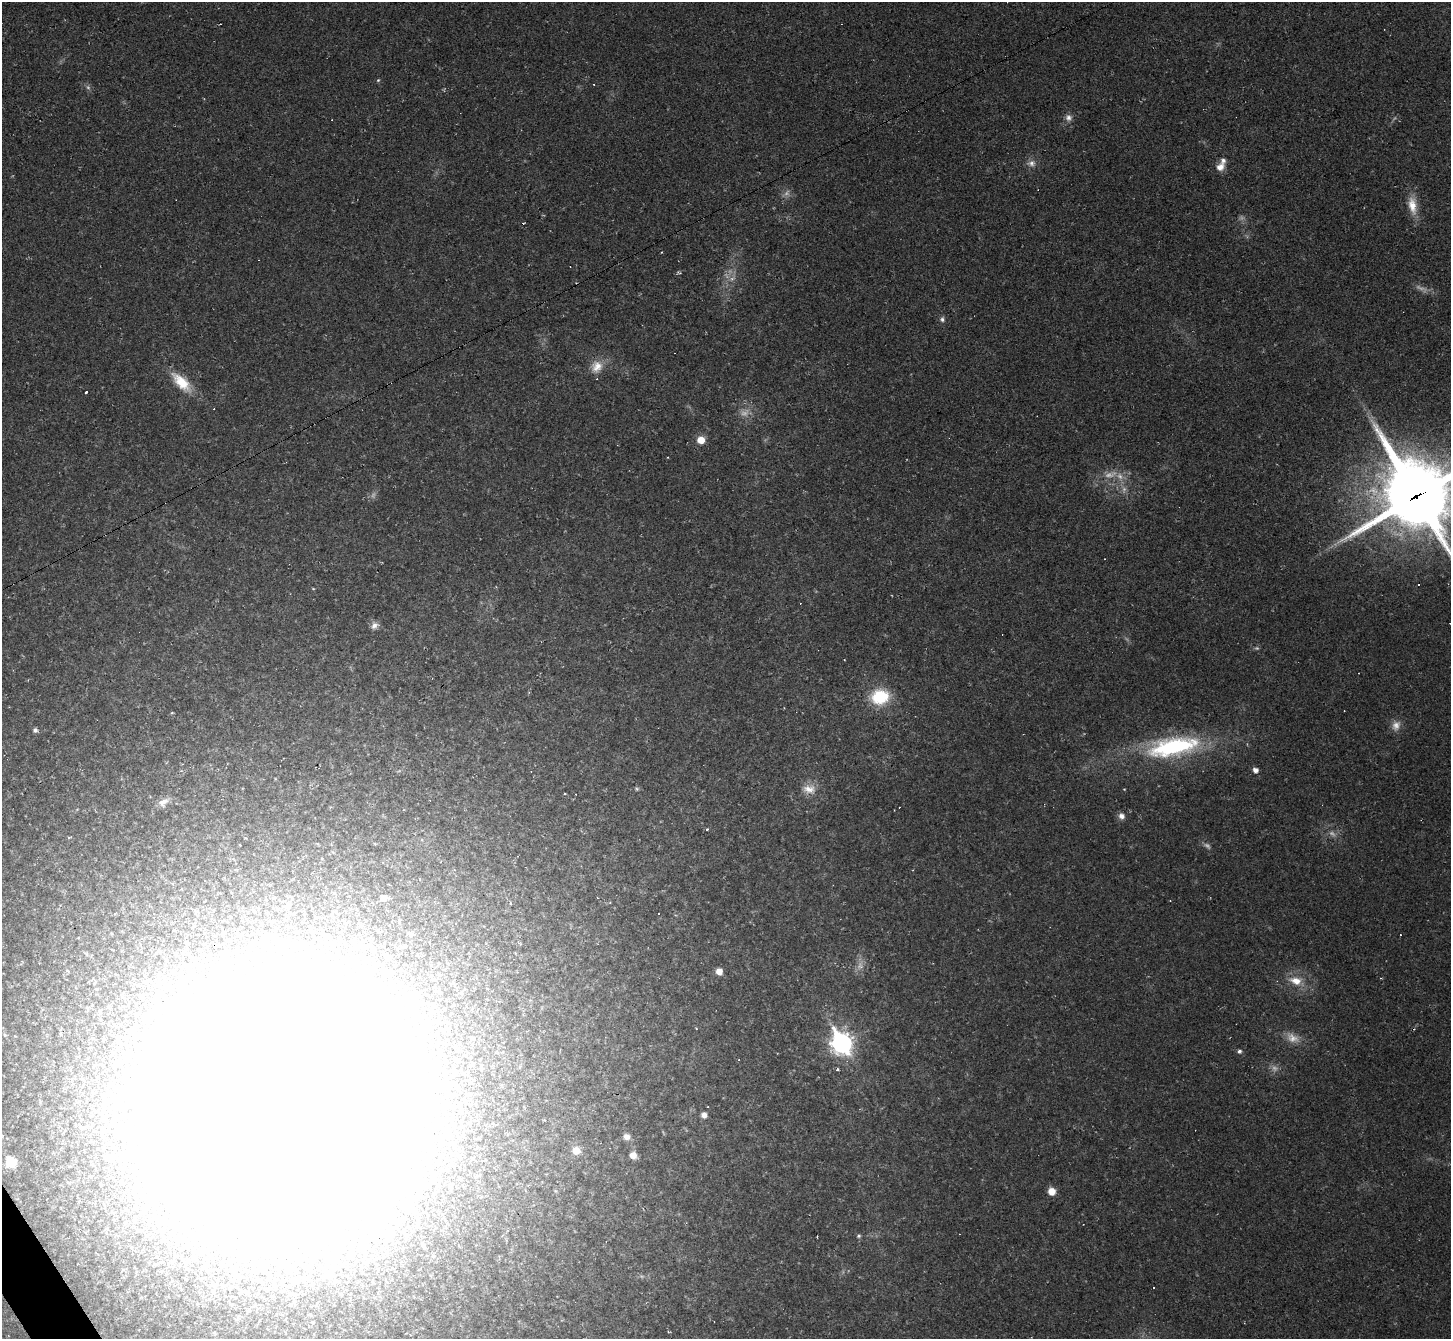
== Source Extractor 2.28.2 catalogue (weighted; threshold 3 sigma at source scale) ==
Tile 7 of 4 x 4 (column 3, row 2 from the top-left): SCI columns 2900-4348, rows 2828-4164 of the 5799 x 5790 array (HDU 1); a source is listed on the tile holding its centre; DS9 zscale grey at full resolution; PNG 1453 x 1341 px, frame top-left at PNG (2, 2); no overlay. Shown black and unused: <1% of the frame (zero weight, under 2 of 3 exposures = <1% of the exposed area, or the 3 px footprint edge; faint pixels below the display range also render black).
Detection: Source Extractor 2.28.2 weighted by HDU 2 'WHT'; one run over the whole footprint, this tile lists its part. Background 0.0951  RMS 0.008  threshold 0.0359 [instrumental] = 3 sigma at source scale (4.5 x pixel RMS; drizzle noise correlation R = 1.50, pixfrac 1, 0.05/0.05 arcsec/px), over >= 5 px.
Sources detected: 85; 17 too faint to see at this stretch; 5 inside a brighter object's white glare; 17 cosmic-ray / hot-pixel residue — not listed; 7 inside a brighter listed object's ellipse — not listed separately; the other 39 listed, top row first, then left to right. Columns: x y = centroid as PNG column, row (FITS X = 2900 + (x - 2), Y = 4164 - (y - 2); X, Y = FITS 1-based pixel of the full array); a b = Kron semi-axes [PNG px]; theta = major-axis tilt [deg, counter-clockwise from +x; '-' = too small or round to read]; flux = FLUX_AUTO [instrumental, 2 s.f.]
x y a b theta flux
378 80 5 4 - 1
1068 118 10 9 - 4.4
1031 163 13 10 -6 5.2
1220 167 12 10 40 6.7
1412 205 25 11 -82 14
942 319 7 7 - 2.4
597 367 18 15 61 12
181 382 31 13 -45 23
86 392 3 3 - 4.9
701 440 7 7 - 11
1416 496 28 26 -54 6600
313 589 5 3 - 0.71
375 625 10 8 41 4.3
880 697 18 14 7 43
35 730 6 6 - 2.1
1173 747 64 22 11 120
1255 770 5 5 - 5.1
637 789 6 5 - 1.3
809 789 19 14 -7 11
1124 789 4 3 - 0.57
163 802 15 9 31 6.5
1121 816 8 7 - 4.2
707 829 4 3 - 0.83
510 903 4 3 - 0.78
860 965 11 6 -80 4.5
719 971 6 6 - 7.5
1296 981 19 11 -13 13
696 1028 3 2 - 0.52
842 1043 10 8 -59 470
1239 1051 5 5 - 1.8
837 1069 4 3 - 1.1
283 1105 247 226 6 3800
704 1115 6 6 - 4.8
626 1137 8 7 - 5
576 1150 8 7 - 8.8
633 1155 7 6 - 6.8
11 1162 8 8 - 27
1052 1191 7 7 - 9.3
858 1236 6 5 - 1.3
Overlapping masked pixels (flux is a lower limit): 2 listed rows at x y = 1416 496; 283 1105
Isophote crosses this tile's border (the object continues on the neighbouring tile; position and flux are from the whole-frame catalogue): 1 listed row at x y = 1416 496